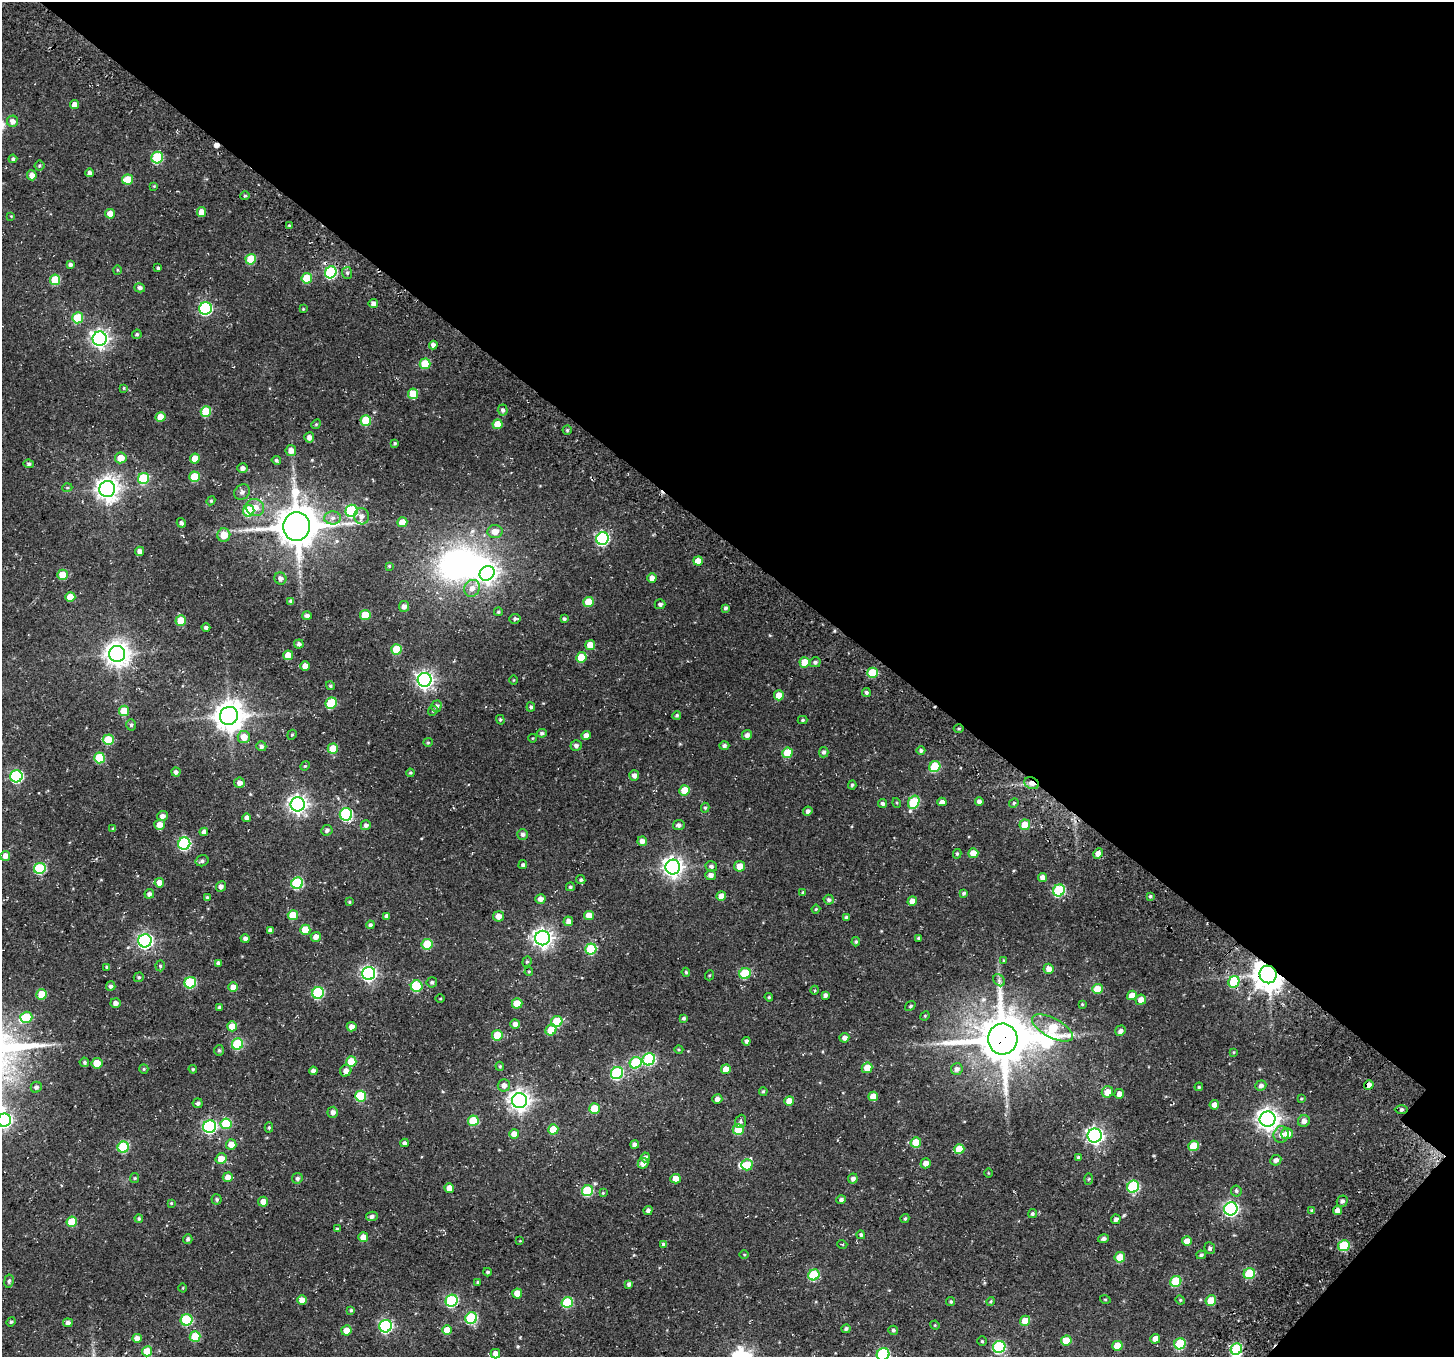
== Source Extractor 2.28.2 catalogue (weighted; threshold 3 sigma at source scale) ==
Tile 8 of 4 x 4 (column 4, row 2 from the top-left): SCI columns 4590-6041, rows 3181-4535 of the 6271 x 6296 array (HDU 1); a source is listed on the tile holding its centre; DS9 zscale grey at full resolution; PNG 1456 x 1359 px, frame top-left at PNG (2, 2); each listed source drawn as its Kron ellipse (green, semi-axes under 4 px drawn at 4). Shown black and unused: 41% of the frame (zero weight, under 3 of 4 exposures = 13% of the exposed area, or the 3 px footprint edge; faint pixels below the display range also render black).
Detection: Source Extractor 2.28.2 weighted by HDU 2 'WHT'; one run over the whole footprint, this tile lists its part. Background 0.177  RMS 0.0083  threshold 0.0373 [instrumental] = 3 sigma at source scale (4.5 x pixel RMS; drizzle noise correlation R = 1.50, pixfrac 1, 0.0396/0.0396 arcsec/px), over >= 5 px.
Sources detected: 408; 5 inside a brighter object's white glare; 1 cosmic-ray / hot-pixel residue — neither listed nor drawn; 1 inside a brighter listed object's ellipse — not listed separately; the other 401 listed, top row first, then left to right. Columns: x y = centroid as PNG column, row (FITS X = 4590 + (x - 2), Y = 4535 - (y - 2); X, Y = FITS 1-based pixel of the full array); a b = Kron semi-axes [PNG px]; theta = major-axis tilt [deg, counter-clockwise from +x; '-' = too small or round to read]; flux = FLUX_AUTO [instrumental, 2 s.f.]
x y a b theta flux
74 105 4 4 - 5.6
13 121 5 5 - 4.5
157 158 6 5 - 51
13 159 4 4 - 1.9
39 166 5 5 - 1.1
90 173 4 4 - 2.3
32 175 5 4 - 5.6
128 179 6 5 - 15
154 186 4 4 - 0.63
245 196 4 4 - 1
201 212 5 5 - 8.5
110 214 5 5 - 8.9
11 216 4 3 - 0.61
289 225 4 3 - 1
251 259 5 5 - 31
70 265 4 4 - 2.3
158 268 3 3 - 1.2
117 270 5 3 - 0.62
331 272 6 5 - 83
347 273 6 5 - 1.8
307 278 5 5 - 24
55 280 5 5 - 27
140 288 5 4 - 2.1
373 304 5 4 - 3.9
206 308 6 6 - 100
303 309 4 3 - 0.66
78 318 5 5 - 32
137 334 5 4 - 1.4
100 339 7 7 - 320
433 345 4 4 - 3.5
425 364 5 5 - 24
124 388 3 3 - 0.65
413 394 5 5 - 19
503 410 5 5 - 2.2
206 411 5 5 - 31
160 417 5 5 - 11
366 420 5 5 - 30
316 424 5 4 - 0.98
497 424 5 5 - 13
567 430 4 4 - 1.3
309 437 5 5 - 4.1
395 443 4 3 - 1.2
291 451 5 5 - 5.9
121 458 6 5 - 10
195 459 5 5 - 12
276 460 5 4 - 1.6
29 464 5 4 - 1.3
243 468 5 5 - 3.6
195 477 5 5 - 27
143 478 6 5 - 47
67 488 5 3 - 0.78
107 489 8 8 - 600
242 492 8 7 - 3.1
211 501 4 4 - 0.95
255 508 9 8 - 8.1
249 511 6 5 - 32
352 511 6 6 - 77
361 516 8 7 - 4.3
333 518 8 6 2 3.5
402 522 5 5 - 11
181 523 5 4 - 2.2
296 526 14 13 - 2600
495 532 7 6 - 8
224 535 6 6 - 12
602 539 6 6 - 110
140 551 4 4 - 4.1
698 561 4 4 - 9.2
389 566 4 4 - 0.79
487 573 8 7 - 360
62 575 5 5 - 13
280 578 6 6 - 3.6
652 578 4 4 - 4.9
472 588 9 7 58 5.8
70 597 5 5 - 14
291 601 4 4 - 2.6
589 602 5 5 - 20
660 604 5 5 - 2.3
404 606 5 5 - 4.1
725 608 4 4 - 1.7
498 612 4 3 - 1
365 615 5 5 - 21
307 616 4 4 - 3.5
515 619 6 4 6 1.7
564 619 4 3 - 1.6
181 621 5 5 - 18
206 627 4 4 - 2.2
299 644 4 4 - 2.5
590 645 5 5 - 11
396 649 5 5 - 24
117 654 8 8 - 700
288 655 5 5 - 10
581 657 5 5 - 19
805 662 5 5 - 17
815 662 5 5 - 2
305 666 4 4 - 6
872 673 5 5 - 28
425 680 7 7 - 310
513 680 4 3 - 0.57
330 686 4 4 - 1.2
866 692 4 4 - 1.6
779 695 5 5 - 12
331 703 6 5 - 43
436 706 5 5 - 2.5
531 707 4 4 - 1.7
124 711 5 5 - 19
433 711 5 4 - 0.97
677 715 4 4 - 1.3
229 716 9 9 - 1200
500 720 5 4 - 0.99
803 720 5 4 - 1.2
131 725 5 5 - 1.5
959 729 5 3 - 0.96
542 733 5 4 - 1.9
292 735 5 4 - 0.97
747 735 5 4 - 3.4
586 736 5 4 - 4.1
244 737 6 6 - 9.2
533 738 4 3 - 0.57
108 740 5 5 - 28
428 742 5 4 - 0.96
261 746 5 4 - 2.3
576 746 5 5 - 2.6
724 746 5 4 - 2
333 749 5 5 - 18
921 751 4 4 - 1.8
824 752 5 4 - 2
787 753 5 5 - 22
99 758 5 5 - 38
305 766 5 4 - 0.86
935 767 6 5 - 37
176 772 4 4 - 2.5
410 773 4 3 - 0.88
634 775 5 5 - 4
16 776 6 6 - 99
239 783 5 5 - 4.2
1031 783 7 5 -23 4.7
852 785 4 4 - 1.2
685 790 5 5 - 16
979 801 4 4 - 2.9
914 802 7 5 60 47
942 802 4 4 - 3.7
882 803 4 4 - 2.3
897 803 5 3 - 0.76
1014 803 5 4 - 1.3
298 804 7 7 - 360
705 808 5 4 - 1.2
808 811 5 4 - 2.8
346 814 6 6 - 86
162 816 5 5 - 3.6
247 818 4 4 - 4
160 825 5 5 - 7.4
366 825 5 5 - 2.5
679 825 6 5 - 2.4
1025 825 5 5 - 15
113 829 3 3 - 1.4
327 830 6 5 - 2.3
204 832 4 4 - 3.6
522 834 5 5 - 2.5
642 841 5 4 - 4
184 844 6 6 - 97
973 853 5 5 - 11
957 854 5 4 - 1.2
1098 854 5 4 - 5
5 856 5 4 - 5.4
202 861 6 5 - 2.1
523 865 4 4 - 1.5
711 866 6 5 - 1.9
739 866 5 5 - 8.8
673 867 7 7 - 460
40 868 6 5 - 57
710 875 5 5 - 3.9
1043 877 4 4 - 5.9
581 880 5 4 - 1.5
159 883 5 4 - 6.1
297 883 6 5 - 65
221 886 5 5 - 2.8
570 887 4 4 - 1.2
1059 890 6 5 - 70
803 892 4 3 - 1.1
964 893 4 3 - 1.6
149 894 5 4 - 3
721 896 5 4 - 7.3
1150 896 3 3 - 1.1
207 898 3 3 - 1.7
540 899 5 5 - 4
829 900 5 5 - 2
912 901 5 4 - 7.7
349 902 3 3 - 0.84
816 909 4 4 - 1
293 915 5 5 - 21
589 915 5 4 - 8.7
387 916 4 4 - 3.2
498 916 5 5 - 5.7
846 918 3 3 - 1.9
568 921 5 4 - 4.6
370 925 4 4 - 1.6
270 930 4 4 - 3.1
305 930 5 5 - 19
316 937 5 5 - 5.1
543 938 7 7 - 390
919 938 4 4 - 1.3
245 939 4 4 - 2.8
145 941 6 6 - 210
856 942 4 4 - 1.2
427 944 5 5 - 28
591 949 5 5 - 44
1004 961 4 3 - 0.77
527 962 5 4 - 1.1
218 963 4 4 - 1.9
160 966 5 4 - 1.4
107 967 4 3 - 1.6
1049 969 5 5 - 5
529 972 4 3 - 1
686 972 4 3 - 1.2
369 973 6 6 - 200
745 973 6 5 - 39
1268 974 9 8 - 1400
710 975 5 3 - 0.74
139 977 5 4 - 1.3
999 980 7 5 -47 1.9
432 982 5 5 - 1.7
1234 982 6 5 - 39
190 983 6 5 - 57
111 986 4 4 - 2.2
417 986 6 5 - 50
233 987 5 4 - 9
1097 989 5 5 - 15
815 990 4 3 - 0.99
318 993 6 5 - 78
42 994 5 5 - 18
825 995 4 3 - 2.3
1132 995 5 4 - 9
769 997 4 4 - 0.96
440 999 4 3 - 0.69
1141 1000 5 5 - 5.5
115 1003 5 5 - 3.9
517 1003 5 5 - 16
1082 1004 3 3 - 0.78
910 1006 6 3 37 1.1
220 1007 4 4 - 1.9
925 1016 5 4 - 0.85
26 1017 6 5 - 29
683 1018 4 4 - 1.7
557 1021 6 5 - 35
515 1024 4 4 - 4.1
232 1026 5 5 - 10
352 1027 5 4 - 5.1
1052 1028 22 9 -28 39
551 1030 6 5 - 15
1120 1031 5 5 - 2.9
497 1035 5 5 - 23
844 1038 5 4 - 3.8
1003 1039 15 15 - 3500
746 1041 4 4 - 2.3
237 1044 6 5 - 52
219 1050 5 4 - 1.3
679 1050 4 3 - 0.76
1234 1052 4 3 - 0.77
649 1059 6 6 - 77
84 1062 5 4 - 1.6
351 1062 5 5 - 23
97 1063 5 5 - 14
636 1063 6 5 - 49
500 1066 5 4 - 1
867 1068 5 5 - 10
144 1069 5 4 - 0.97
193 1069 4 3 - 0.82
726 1069 5 5 - 11
957 1069 6 6 - 3.2
313 1071 4 4 - 2.6
346 1071 6 5 - 4.9
617 1073 6 6 - 84
504 1085 6 6 - 4.4
1261 1085 5 5 - 2.8
1369 1085 5 4 - 5.2
36 1087 6 5 - 2.2
1199 1087 4 3 - 0.84
763 1091 4 3 - 0.99
1107 1092 6 5 - 8.8
1119 1094 5 5 - 5.1
361 1096 5 5 - 42
873 1096 5 4 - 8.2
717 1099 5 4 - 3.5
1301 1099 4 4 - 0.81
519 1101 7 7 - 470
789 1101 5 5 - 8.8
198 1103 5 5 - 2.3
1214 1105 5 4 - 4.4
594 1109 5 5 - 17
1401 1109 7 3 1 1.3
333 1112 5 5 - 3.4
1268 1119 8 7 - 530
4 1120 6 6 - 190
473 1121 5 5 - 26
740 1121 7 5 67 1.8
1304 1121 6 6 - 4.2
226 1124 5 5 - 33
210 1127 6 6 - 120
269 1127 5 4 - 1.3
553 1129 5 5 - 17
738 1130 5 5 - 25
514 1134 5 5 - 8.1
1281 1134 8 7 - 4.9
1287 1134 6 5 - 8.9
1095 1136 7 7 - 270
916 1142 5 5 - 17
405 1143 4 4 - 2.1
231 1145 5 5 - 9.3
635 1145 4 4 - 3.2
1194 1146 5 5 - 20
123 1147 6 5 - 54
959 1149 5 5 - 15
645 1157 5 4 - 2.9
1078 1157 4 4 - 1.4
221 1159 5 5 - 11
1276 1160 5 5 - 3.3
643 1163 5 5 - 4.3
926 1163 5 5 - 5.2
747 1165 5 5 - 20
988 1173 4 3 - 0.59
228 1177 5 5 - 7.4
135 1178 5 4 - 0.94
297 1178 5 5 - 2
675 1179 5 5 - 8.5
853 1179 5 4 - 3.1
1088 1179 5 3 - 0.85
1133 1187 6 5 - 72
449 1188 5 4 - 8.8
587 1191 6 5 - 52
1236 1191 5 5 - 1.5
603 1193 4 4 - 0.75
217 1199 5 5 - 1.6
841 1200 5 4 - 2.5
1342 1201 5 5 - 2.6
263 1202 5 5 - 7.2
171 1203 4 3 - 0.94
1231 1209 7 6 - 170
1312 1210 4 3 - 1.3
1337 1210 5 4 - 5.6
648 1211 5 4 - 2.5
1032 1214 5 4 - 1.4
372 1216 6 5 - 2.8
139 1219 4 4 - 1.4
905 1219 4 3 - 1.2
1116 1219 5 4 - 3
72 1222 5 5 - 23
337 1229 3 3 - 1.4
861 1235 4 4 - 1.8
363 1237 5 4 - 8.9
188 1239 5 4 - 1.7
1103 1239 5 4 - 2.5
520 1241 4 2 - 0.53
1187 1241 5 5 - 6.5
664 1244 4 4 - 2.3
842 1244 5 3 - 0.63
1344 1246 6 5 - 39
1210 1248 6 5 - 1.8
744 1254 5 3 - 0.8
1201 1255 5 4 - 1.3
1120 1257 5 5 - 16
487 1272 4 3 - 1.2
1249 1274 6 5 - 36
814 1275 6 5 - 42
9 1281 7 4 81 1.6
1176 1281 6 5 - 39
477 1282 3 3 - 0.84
629 1284 4 4 - 2.3
183 1288 4 3 - 0.61
517 1293 5 5 - 11
1105 1299 5 3 - 0.66
302 1300 5 4 - 8.1
1180 1300 5 4 - 0.98
1211 1300 5 5 - 17
452 1301 6 6 - 92
951 1301 4 4 - 1.3
990 1301 4 3 - 0.99
567 1302 6 5 - 50
351 1310 4 3 - 1.1
471 1318 6 5 - 66
187 1320 6 5 - 61
1025 1321 5 5 - 11
11 1322 5 4 - 1
68 1323 5 4 - 3.1
935 1325 5 4 - 0.92
386 1326 6 6 - 130
846 1329 4 4 - 2.1
346 1330 5 5 - 9
447 1330 5 5 - 12
893 1330 5 4 - 1.4
195 1337 5 5 - 28
137 1338 5 4 - 5.2
1155 1339 5 4 - 6.4
1066 1340 5 5 - 14
982 1341 5 5 - 1.2
1180 1344 6 5 - 42
1117 1346 5 5 - 14
999 1347 6 6 - 80
1236 1349 6 5 - 60
147 1351 5 5 - 19
495 1354 5 5 - 6.2
883 1354 6 6 - 94
Overlapping masked pixels (flux is a lower limit): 7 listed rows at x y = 331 272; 143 478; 1031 783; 1268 974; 1003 1039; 1369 1085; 1337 1210
Isophote crosses this tile's border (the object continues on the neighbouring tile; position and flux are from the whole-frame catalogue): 2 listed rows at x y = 4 1120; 883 1354